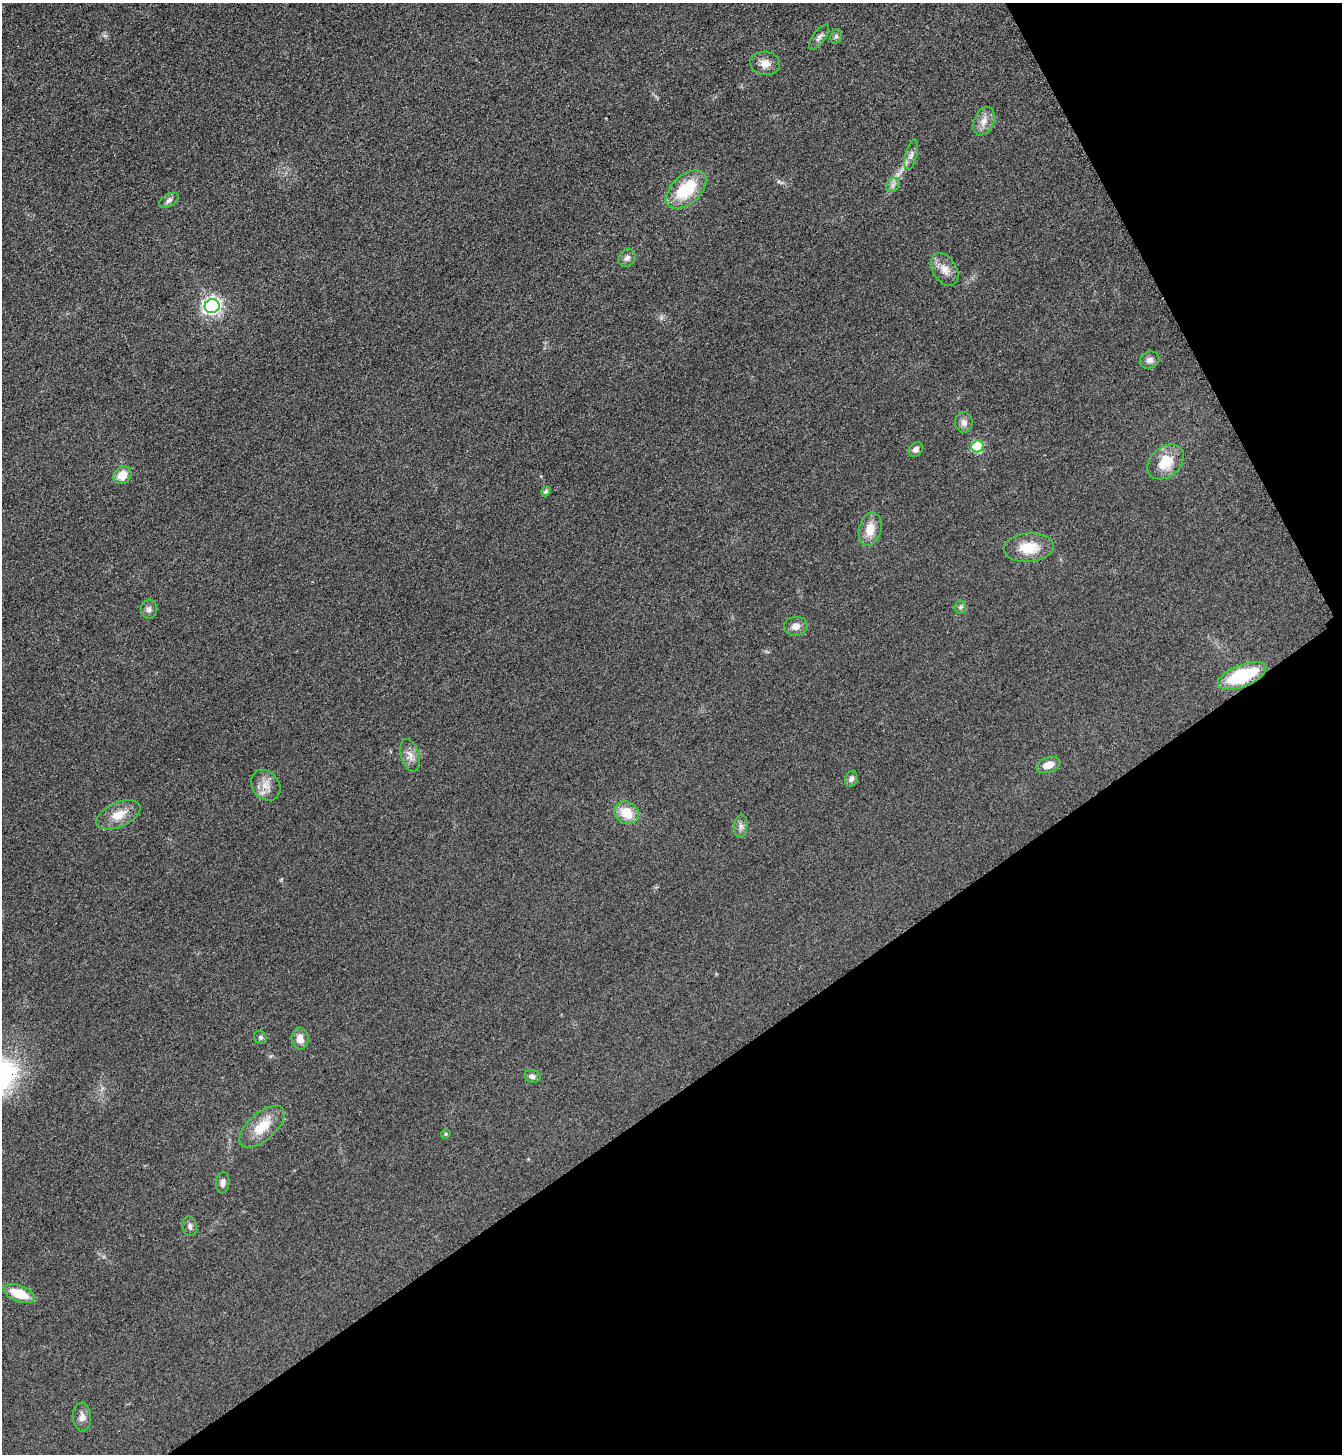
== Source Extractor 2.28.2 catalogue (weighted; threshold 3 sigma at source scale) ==
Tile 12 of 4 x 4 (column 4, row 3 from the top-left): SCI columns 4203-5542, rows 1483-2934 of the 5861 x 5869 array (HDU 1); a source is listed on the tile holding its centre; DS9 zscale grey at full resolution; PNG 1344 x 1456 px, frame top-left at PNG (2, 3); each listed source drawn as its Kron ellipse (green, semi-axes under 4 px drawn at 4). Shown black and unused: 31% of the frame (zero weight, under 3 of 4 exposures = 3% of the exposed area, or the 3 px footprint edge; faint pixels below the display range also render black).
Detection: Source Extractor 2.28.2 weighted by HDU 2 'WHT'; one run over the whole footprint, this tile lists its part. Background 0.0774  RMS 0.0093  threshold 0.042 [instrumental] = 3 sigma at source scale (4.5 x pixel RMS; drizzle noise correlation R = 1.50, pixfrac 1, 0.05/0.05 arcsec/px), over >= 5 px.
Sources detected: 40; all 40 listed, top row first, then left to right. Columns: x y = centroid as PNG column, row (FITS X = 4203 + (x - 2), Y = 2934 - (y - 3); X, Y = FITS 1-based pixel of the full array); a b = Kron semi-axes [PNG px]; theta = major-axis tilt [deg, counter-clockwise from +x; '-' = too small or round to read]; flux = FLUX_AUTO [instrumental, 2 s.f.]
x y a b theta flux
836 36 7 5 70 2
819 37 15 6 54 3.7
765 63 15 12 -6 8.5
984 121 15 10 66 8.1
911 155 15 5 75 4.4
893 185 8 6 45 3
686 190 24 14 42 43
169 200 10 6 30 3
627 258 9 7 43 3.8
945 269 18 12 -59 9.3
212 306 7 7 - 330
1150 360 10 8 21 4.3
964 422 10 8 -88 4.8
977 447 6 6 - 70
916 449 8 6 47 3.6
1165 462 20 15 42 23
123 475 9 8 - 13
546 491 5 4 - 1.7
870 529 17 11 77 14
1029 548 25 14 4 23
960 607 6 6 - 2
149 609 9 8 - 3.3
796 626 12 9 7 6.1
1242 676 26 11 21 57
410 755 17 8 -74 7.1
1048 765 12 7 18 8.3
851 779 8 6 68 3.1
266 785 16 13 -51 10
626 813 13 10 -36 20
119 815 23 12 24 15
741 826 11 6 84 3.9
260 1037 7 6 - 1.9
300 1039 11 8 -83 7.9
532 1076 8 6 -16 3.3
262 1127 27 13 41 21
446 1134 5 4 - 1.1
223 1183 11 6 85 4.1
190 1226 10 7 -78 3
19 1294 16 8 -21 23
82 1417 14 9 -87 5.3
Overlapping masked pixels (flux is a lower limit): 1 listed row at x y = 1242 676